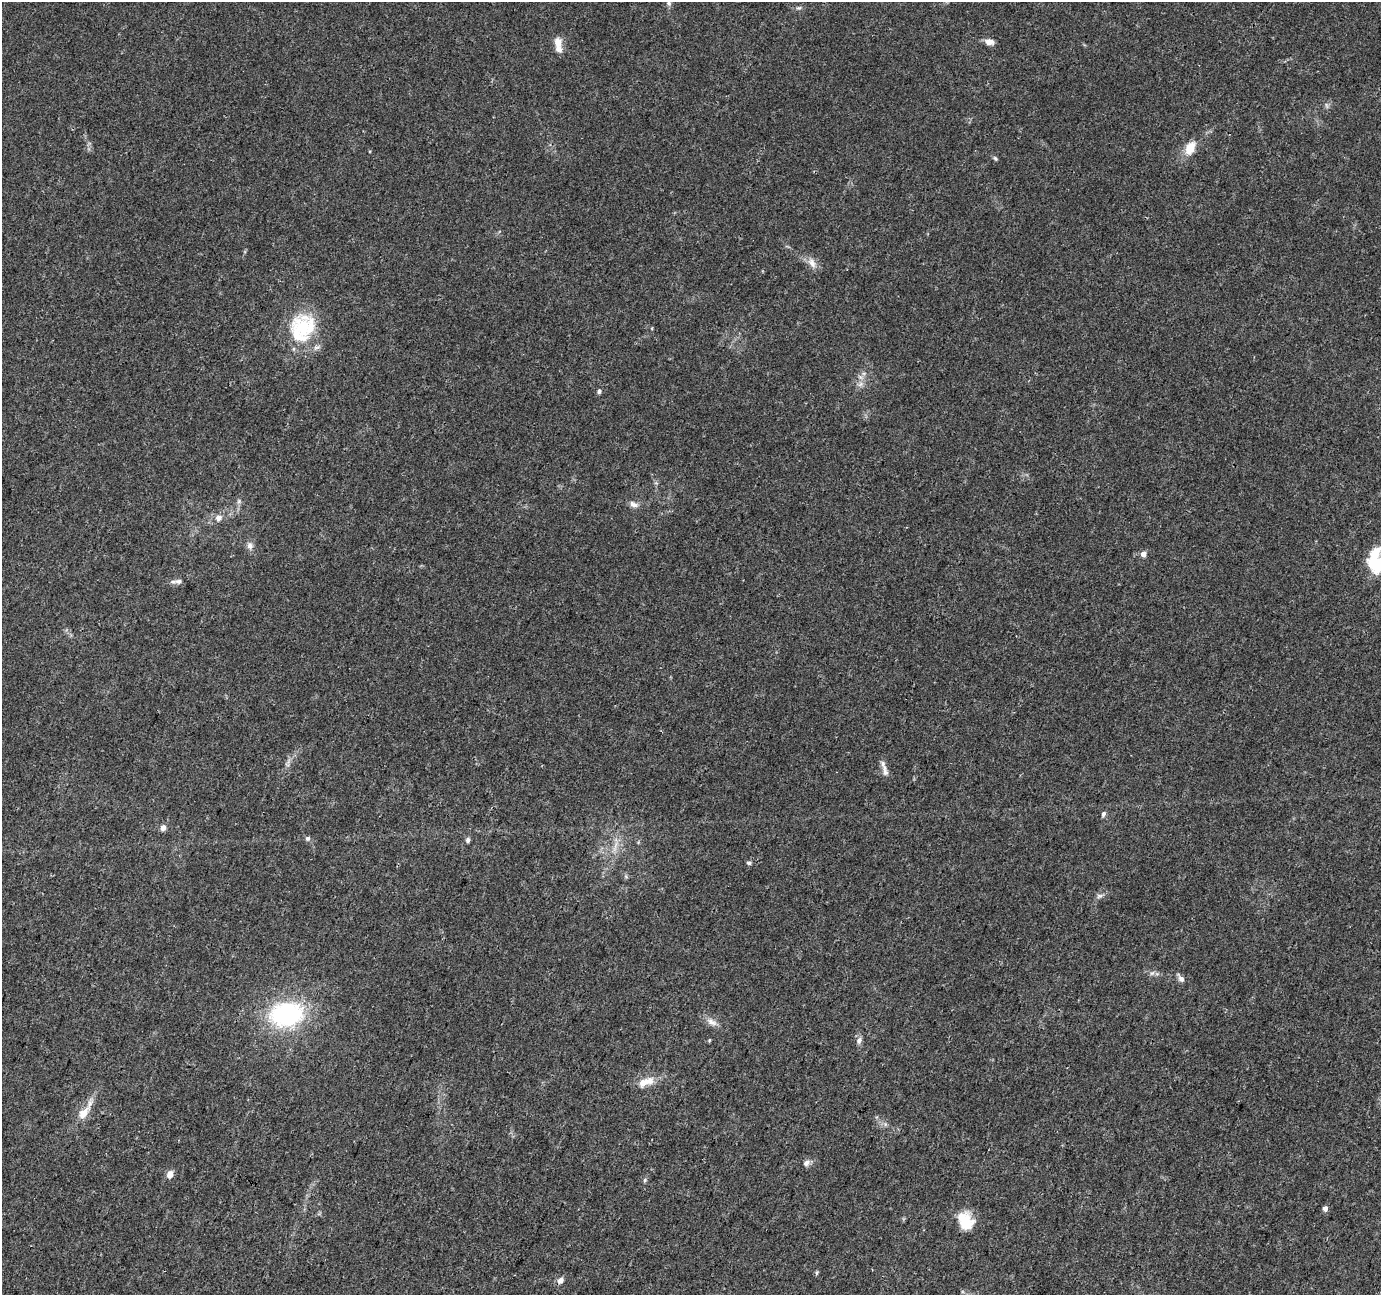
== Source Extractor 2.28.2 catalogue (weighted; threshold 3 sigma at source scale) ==
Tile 7 of 4 x 4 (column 3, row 2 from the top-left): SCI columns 2770-4148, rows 2864-4156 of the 5527 x 5664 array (HDU 1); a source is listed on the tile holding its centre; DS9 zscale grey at full resolution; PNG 1383 x 1297 px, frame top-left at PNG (2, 2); no overlay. Shown black and unused: <1% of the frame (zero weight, under 3 of 4 exposures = <1% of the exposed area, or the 3 px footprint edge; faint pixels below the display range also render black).
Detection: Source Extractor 2.28.2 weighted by HDU 2 'WHT'; one run over the whole footprint, this tile lists its part. Background 0.022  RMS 0.0036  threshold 0.016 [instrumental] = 3 sigma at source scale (4.5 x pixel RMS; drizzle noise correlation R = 1.50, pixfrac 1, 0.0396/0.0396 arcsec/px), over >= 5 px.
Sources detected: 46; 6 inside a brighter listed object's ellipse — not listed separately; the other 40 listed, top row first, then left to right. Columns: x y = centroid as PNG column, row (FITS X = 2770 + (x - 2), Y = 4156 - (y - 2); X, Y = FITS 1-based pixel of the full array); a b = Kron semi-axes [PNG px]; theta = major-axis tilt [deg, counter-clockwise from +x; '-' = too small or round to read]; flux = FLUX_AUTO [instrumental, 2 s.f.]
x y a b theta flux
669 3 7 6 - 0.88
799 8 7 5 18 0.74
558 42 15 10 -83 3.3
989 42 10 7 -10 2.6
1190 148 15 9 63 6.2
995 158 7 4 -61 0.6
812 263 17 9 -61 2.8
303 326 31 24 -85 22
860 384 9 6 36 1.4
599 391 6 5 - 0.91
239 501 7 4 72 0.71
633 504 12 7 -22 1.8
219 518 9 8 - 2
250 546 10 8 -80 1.7
1144 554 5 5 - 2.5
1375 564 23 16 -66 13
178 581 12 7 3 1.6
885 771 20 6 -76 2.2
1103 814 7 5 67 0.96
163 828 7 6 - 1.7
307 838 7 6 - 0.87
468 840 7 5 76 0.93
615 847 20 3 73 2.2
749 863 6 4 -14 0.67
1099 896 9 6 15 1.1
1152 973 7 4 44 0.81
1181 979 9 7 -44 1.4
286 1014 36 25 7 47
712 1022 16 9 -31 2.6
709 1040 5 3 - 0.35
859 1040 10 7 67 1.4
646 1082 25 10 22 5.1
84 1113 24 11 54 5.7
806 1163 9 7 42 1.6
170 1174 8 6 72 2.7
645 1180 5 5 - 0.61
1325 1209 5 5 - 1.7
966 1221 21 16 88 8.6
817 1273 6 4 89 0.49
561 1280 8 6 51 1.9
Isophote crosses this tile's border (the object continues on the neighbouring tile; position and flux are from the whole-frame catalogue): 1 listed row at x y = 1375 564